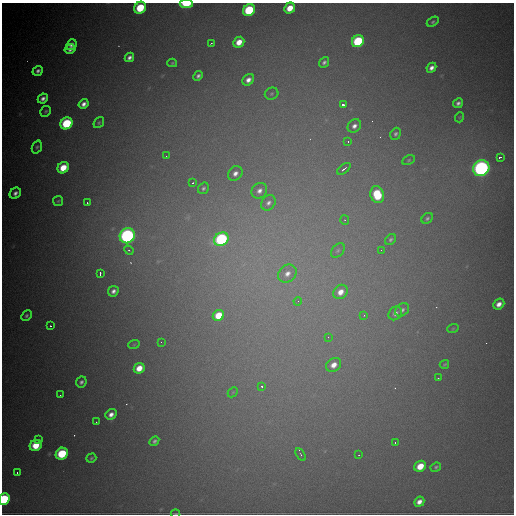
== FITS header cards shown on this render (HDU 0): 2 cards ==
NAXIS1  =                  512
NAXIS2  =                  512

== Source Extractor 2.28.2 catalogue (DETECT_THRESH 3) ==
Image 512 x 512 px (HDU 0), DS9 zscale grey, 1 PNG px = 1 image px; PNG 516 x 516 px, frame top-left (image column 1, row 512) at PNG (2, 3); each listed source drawn as its Kron ellipse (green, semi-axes under 4 px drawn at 4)
Background 5800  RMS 97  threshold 290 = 3 sigma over >= 5 px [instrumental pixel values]
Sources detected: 93; all 93 listed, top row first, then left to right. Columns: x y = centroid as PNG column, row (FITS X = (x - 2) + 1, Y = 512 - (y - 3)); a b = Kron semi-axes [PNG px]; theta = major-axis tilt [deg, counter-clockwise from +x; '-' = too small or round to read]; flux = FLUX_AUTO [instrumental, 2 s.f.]
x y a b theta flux
186 4 7 3 1 2.5e+05
140 8 6 5 - 3.3e+05
290 8 6 5 - 1.1e+05
249 10 6 5 - 5.3e+05
433 22 6 4 33 1.2e+04
358 41 6 5 - 5.5e+05
239 42 6 5 - 9.0e+04
211 43 3 2 - 5.1e+03
71 45 6 4 50 3.2e+04
70 49 5 4 - 3.0e+04
129 57 5 4 - 2.6e+04
324 62 6 4 49 1.8e+04
172 63 5 4 - 8.1e+03
431 68 5 4 - 3.4e+04
38 71 5 4 - 2.3e+04
198 76 5 4 - 1.8e+04
248 80 6 5 - 3.9e+04
272 94 7 6 - 1.2e+04
43 98 5 4 - 2.9e+04
458 103 5 4 - 2.2e+04
84 104 5 4 - 3.4e+04
343 105 4 3 - 6.0e+04
46 111 6 5 - 1.0e+04
460 117 5 3 - 5.3e+03
67 123 6 5 - 5.2e+05
99 123 6 4 50 9.4e+03
354 126 7 6 - 3.2e+04
396 134 6 5 - 1.6e+04
348 141 3 3 - 5.9e+03
37 147 6 5 - 1.2e+04
166 156 3 2 - 5.7e+03
500 157 3 2 - 2.5e+04
409 160 6 4 28 9.4e+03
63 168 6 5 - 1.6e+05
481 168 8 7 - 2.2e+06
344 169 8 3 37 1.8e+04
235 173 8 6 47 3.7e+04
193 183 3 2 - 5.8e+03
203 188 6 5 - 1.5e+04
259 191 8 7 - 3.5e+04
15 193 6 5 - 2.8e+04
377 195 8 7 - 3.0e+05
58 201 5 5 - 9.1e+03
87 203 3 2 - 7.3e+03
268 203 8 6 50 2.6e+04
427 218 6 5 - 1.3e+04
345 220 5 4 - 7.4e+03
127 236 8 7 - 1.8e+06
221 239 7 6 - 1.1e+06
390 240 6 5 - 1.4e+04
129 250 5 4 - 9.1e+03
381 250 2 2 - 3.7e+03
338 251 8 5 49 1.7e+04
100 273 4 2 - 2.5e+04
287 273 10 8 40 5.1e+04
113 291 6 5 - 2.7e+04
340 292 8 6 42 6.7e+04
298 301 4 3 - 7.3e+03
499 304 6 5 - 4.6e+04
402 310 8 6 43 2.1e+04
395 313 7 6 - 2.8e+04
218 315 6 5 - 1.6e+05
364 315 4 3 - 4.9e+03
26 316 6 4 47 1.4e+04
51 326 3 2 - 7.2e+03
453 328 6 3 20 6.9e+03
328 337 3 3 - 3.7e+03
161 342 2 2 - 2.6e+03
134 344 6 3 20 6.8e+03
444 364 5 3 - 6.5e+03
334 365 8 6 34 6.4e+04
139 368 6 5 - 9.3e+04
438 378 2 2 - 4.2e+03
81 382 6 5 - 1.8e+04
261 386 3 3 - 3.8e+04
233 392 6 4 45 8.8e+03
60 395 2 2 - 3.8e+03
111 414 6 5 - 3.9e+04
96 422 2 2 - 3.5e+03
38 440 3 3 - 2.8e+04
154 441 5 4 - 1.6e+04
395 443 3 2 - 5.9e+03
36 445 6 5 - 1.4e+05
62 454 6 5 - 3.9e+05
301 454 7 4 -58 1.1e+04
359 455 3 2 - 4.2e+03
91 458 5 4 - 1.1e+04
420 466 6 5 - 1.3e+05
436 467 5 4 - 1.1e+04
17 473 2 2 - 6.6e+03
4 499 6 5 - 4.6e+05
419 502 5 4 - 4.2e+04
176 514 4 2 - 6.0e+03
At the frame edge (FLAGS 8, measured only in part): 4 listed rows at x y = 186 4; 140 8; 4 499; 176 514